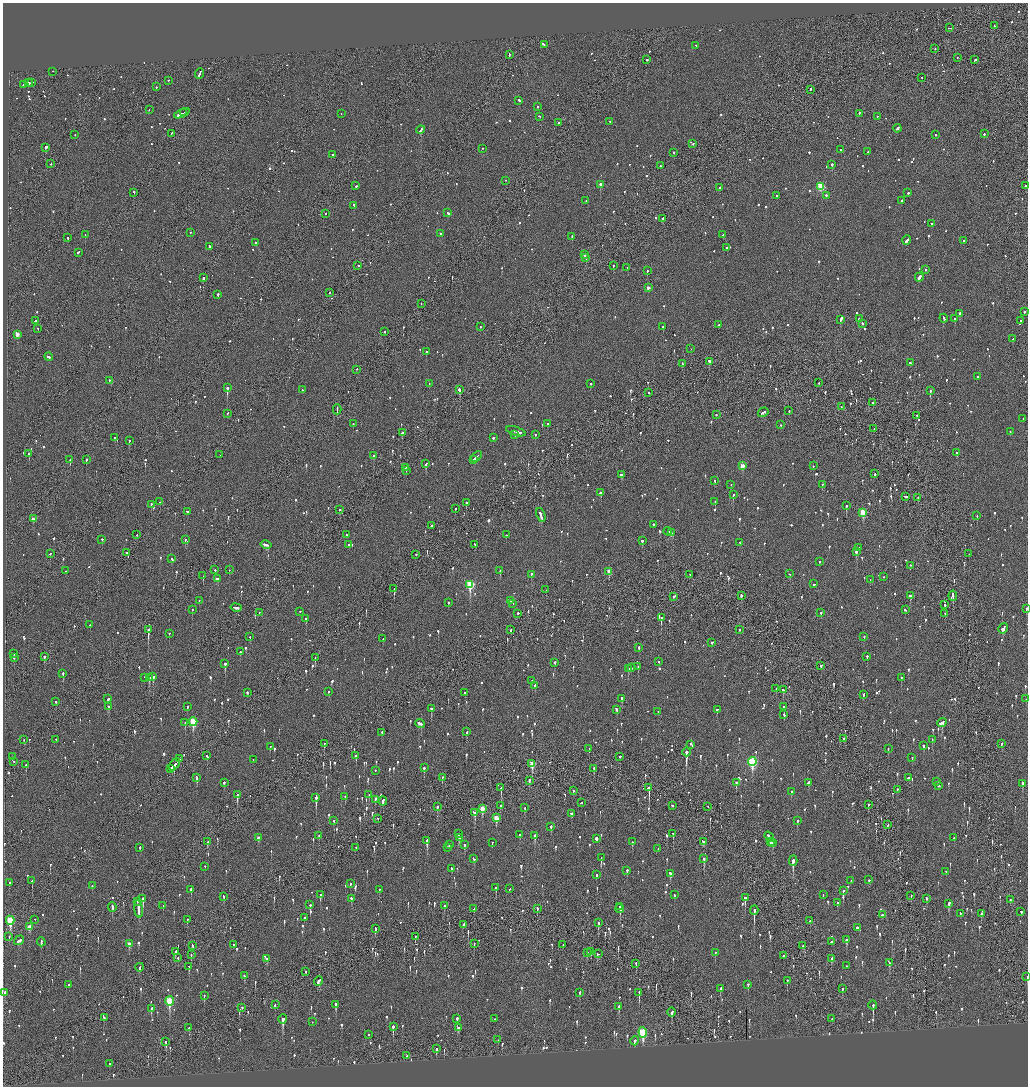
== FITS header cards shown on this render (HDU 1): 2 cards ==
NAXIS1  =                 2051
NAXIS2  =                 2168

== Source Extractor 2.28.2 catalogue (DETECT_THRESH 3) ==
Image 2051 x 2168 px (HDU 1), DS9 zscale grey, zoomed out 1/2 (1 PNG px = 2 x 2 image px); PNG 1030 x 1088 px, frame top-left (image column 2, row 2168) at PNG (3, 3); each listed source drawn as its Kron ellipse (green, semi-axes under 4 px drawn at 4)
Background -0.0883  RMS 0.077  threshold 0.231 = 3 sigma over >= 5 px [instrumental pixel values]
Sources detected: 1581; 64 cannot appear on this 1/2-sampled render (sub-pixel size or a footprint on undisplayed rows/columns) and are neither listed nor drawn; of the other 1517, the 500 brightest by FLUX_AUTO listed and drawn (1017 fainter detections omitted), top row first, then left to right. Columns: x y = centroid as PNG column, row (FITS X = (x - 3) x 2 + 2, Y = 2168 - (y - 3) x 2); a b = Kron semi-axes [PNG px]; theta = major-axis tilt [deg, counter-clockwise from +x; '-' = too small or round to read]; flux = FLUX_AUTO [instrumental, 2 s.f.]
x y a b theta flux
994 26 2 1 - 68
950 28 3 1 - 280
544 45 2 2 - 65
696 46 2 2 - 59
935 49 2 1 - 62
510 55 3 2 - 420
957 58 2 2 - 68
647 60 2 2 - 320
975 60 2 2 - 250
53 72 2 1 - 61
200 74 6 2 65 230
922 78 2 1 - 73
168 81 2 2 - 72
29 83 2 2 - 150
32 83 3 2 - 120
23 85 2 1 - 99
156 87 2 2 - 81
811 90 2 1 - 70
519 101 2 2 - 470
537 107 2 2 - 59
149 110 2 1 - 63
184 113 2 1 - 450
182 114 8 2 24 1200
341 114 2 2 - 66
859 114 3 2 - 120
539 117 3 2 - 73
877 117 2 2 - 63
609 122 2 2 - 63
559 123 2 2 - 85
897 129 4 2 - 210
421 130 4 2 - 420
171 134 3 2 - 210
984 134 2 2 - 450
75 135 2 2 - 60
935 135 2 2 - 180
693 144 2 2 - 61
46 148 2 2 - 3100
482 149 2 2 - 79
840 150 2 2 - 67
868 152 2 2 - 210
673 153 2 2 - 360
332 155 2 2 - 130
51 164 2 2 - 77
832 165 2 2 - 420
660 166 2 2 - 91
506 181 2 2 - 74
600 185 2 2 - 4100
356 186 2 2 - 110
1026 186 2 2 - 130
821 187 3 3 - 900
719 188 2 2 - 130
134 193 2 1 - 260
908 193 2 2 - 66
777 196 2 2 - 71
827 196 4 2 - 120
586 201 2 2 - 64
902 201 2 2 - 130
354 206 3 2 - 62
448 213 3 2 - 95
326 214 2 2 - 73
663 219 2 2 - 83
931 224 2 2 - 72
190 233 2 1 - 87
440 234 2 2 - 160
85 235 2 2 - 510
723 235 2 2 - 83
572 237 3 2 - 90
68 238 2 2 - 230
907 240 4 2 - 310
963 241 2 2 - 62
255 243 2 2 - 430
209 247 2 2 - 250
727 248 2 2 - 400
78 253 4 2 - 120
584 255 2 2 - 120
586 258 2 2 - 94
358 266 2 2 - 110
613 266 2 2 - 130
627 268 2 1 - 99
926 270 2 2 - 79
647 271 2 2 - 170
203 278 2 2 - 170
919 278 4 2 - 400
648 288 2 2 - 120
329 293 2 2 - 60
218 295 2 2 - 180
421 304 2 1 - 65
1024 312 2 2 - 170
959 314 3 2 - 170
859 319 2 2 - 78
944 319 4 2 - 150
955 319 2 2 - 180
841 320 4 2 - 440
36 321 3 2 - 81
1021 321 2 2 - 110
862 324 2 2 - 120
718 325 2 2 - 59
480 327 2 2 - 71
663 327 2 2 - 93
38 329 2 2 - 80
384 332 2 2 - 100
17 335 3 3 - 190
1013 339 2 2 - 64
691 349 2 2 - 64
426 352 2 2 - 190
49 357 4 2 - 180
709 362 2 2 - 420
910 363 3 2 - 130
682 364 2 1 - 87
357 370 2 2 - 61
977 377 2 2 - 60
109 381 2 2 - 63
819 383 2 1 - 130
429 384 2 2 - 73
591 384 2 2 - 100
227 388 2 2 - 1600
302 390 2 2 - 66
459 390 4 2 - 310
930 391 2 2 - 160
649 393 2 2 - 66
873 403 2 1 - 180
841 407 2 2 - 59
337 410 5 1 - 170
789 411 2 2 - 66
763 413 5 2 - 170
228 414 2 2 - 63
716 415 2 2 - 94
917 416 3 2 - 90
1023 419 2 2 - 76
353 424 2 2 - 59
547 424 2 2 - 75
781 425 2 2 - 82
874 429 2 1 - 60
516 432 10 2 -17 410
1010 432 2 2 - 65
402 433 2 2 - 110
515 435 2 2 - 59
535 435 2 2 - 120
115 438 2 2 - 67
493 438 2 2 - 68
129 441 2 2 - 110
957 453 3 2 - 120
29 454 2 2 - 420
220 455 2 1 - 90
373 456 2 2 - 92
477 457 6 2 48 160
70 460 2 2 - 140
86 460 2 2 - 340
474 460 2 2 - 64
426 464 3 2 - 460
742 466 3 3 - 200
813 466 2 2 - 94
405 468 3 2 - 110
406 471 2 1 - 76
875 474 2 2 - 140
622 475 2 2 - 210
715 481 2 2 - 65
731 485 2 2 - 69
822 485 2 2 - 110
600 493 3 2 - 250
733 495 2 2 - 220
905 497 4 2 - 140
918 498 2 2 - 65
160 502 2 2 - 88
715 502 2 2 - 150
466 503 2 2 - 230
151 505 3 2 - 90
846 506 3 2 - 200
455 509 2 2 - 78
340 510 2 2 - 64
187 512 3 2 - 110
863 513 4 3 - 560
541 516 7 2 -70 310
977 516 2 2 - 83
33 519 3 2 - 120
653 525 2 2 - 82
431 526 2 2 - 70
668 532 4 2 - 140
671 533 4 2 - 170
137 535 2 1 - 110
347 535 2 2 - 70
506 535 2 2 - 64
102 540 2 2 - 80
185 540 2 1 - 160
642 541 3 2 - 190
740 543 2 2 - 82
266 545 5 2 - 130
348 545 2 2 - 70
475 545 3 2 - 110
859 548 2 2 - 65
856 552 3 2 - 200
127 553 2 1 - 63
50 554 2 2 - 350
969 554 2 1 - 69
416 555 2 2 - 210
172 559 3 2 - 84
819 562 2 2 - 300
911 566 2 2 - 75
215 570 2 2 - 67
229 570 2 2 - 150
66 571 2 2 - 71
500 571 2 2 - 230
609 572 3 2 - 190
790 574 2 2 - 110
531 575 2 2 - 190
690 575 2 2 - 77
203 576 2 1 - 170
884 577 2 2 - 80
217 579 3 2 - 120
870 580 2 2 - 66
814 584 2 2 - 94
470 585 4 3 - 1200
394 589 2 1 - 180
546 590 2 1 - 110
741 596 2 2 - 470
910 596 2 2 - 260
953 596 5 2 - 190
674 597 3 2 - 220
199 601 2 2 - 94
510 601 4 2 - 160
448 603 2 2 - 59
512 604 3 2 - 100
945 605 3 2 - 390
236 608 5 2 - 190
1026 609 2 2 - 180
192 610 2 2 - 71
905 610 3 2 - 75
300 612 2 2 - 140
259 613 2 1 - 61
821 613 2 2 - 180
518 614 2 2 - 220
945 614 2 1 - 70
661 618 3 2 - 590
306 619 2 2 - 490
90 625 2 2 - 120
1003 629 5 2 - 220
148 630 3 2 - 1500
511 630 3 2 - 70
739 630 2 1 - 63
169 634 2 2 - 160
250 637 2 2 - 88
864 637 2 2 - 64
383 639 2 2 - 77
712 643 3 2 - 100
639 648 2 2 - 110
240 652 2 2 - 160
14 654 3 2 - 83
44 657 3 2 - 230
867 657 2 2 - 130
14 658 3 2 - 91
315 658 2 1 - 87
659 662 2 2 - 63
555 663 2 2 - 120
225 664 3 2 - 430
821 666 2 2 - 92
638 667 2 2 - 110
631 668 2 2 - 61
628 669 3 2 - 150
63 674 3 2 - 190
153 677 3 2 - 250
145 678 2 2 - 67
149 678 4 3 - 200
901 678 2 2 - 120
532 681 2 2 - 63
535 686 3 2 - 72
776 689 2 2 - 60
783 690 3 2 - 110
329 692 2 2 - 76
247 693 2 2 - 71
465 693 2 2 - 78
863 695 3 2 - 140
108 699 3 2 - 140
622 699 2 2 - 310
1026 699 2 2 - 74
56 702 2 2 - 66
109 707 2 2 - 120
187 707 2 2 - 60
784 707 2 2 - 200
431 709 3 2 - 350
616 710 4 2 - 110
717 710 2 2 - 86
658 712 2 2 - 63
784 715 3 2 - 81
193 722 4 3 - 870
185 723 2 2 - 380
942 723 4 3 - 300
420 724 5 2 - 210
467 732 3 2 - 110
382 733 3 1 - 77
843 739 2 1 - 170
24 740 2 1 - 230
56 740 2 1 - 70
932 740 3 2 - 83
324 744 2 2 - 110
1002 744 2 2 - 110
691 745 4 2 - 100
923 746 2 2 - 140
270 747 2 2 - 94
589 749 2 2 - 62
888 749 2 2 - 83
686 752 4 2 - 2200
207 756 3 2 - 100
356 756 3 2 - 120
13 757 3 2 - 78
620 757 2 2 - 210
912 758 2 2 - 85
180 759 2 2 - 140
253 760 2 2 - 68
14 762 2 1 - 350
752 762 4 3 - 1700
532 764 4 3 - 330
26 765 2 2 - 76
174 765 7 2 48 700
424 768 2 2 - 380
170 769 3 1 - 80
594 769 3 2 - 76
375 771 2 2 - 69
196 778 4 2 - 310
442 778 2 2 - 110
908 778 2 2 - 75
529 781 3 2 - 140
808 782 3 2 - 60
937 782 2 2 - 130
224 783 2 2 - 270
736 783 2 2 - 290
1022 784 4 2 - 210
938 786 2 2 - 110
501 788 3 1 - 170
649 788 3 2 - 980
897 790 2 2 - 80
573 791 2 1 - 110
792 792 2 2 - 110
237 795 3 2 - 240
369 795 2 2 - 66
345 797 2 2 - 130
316 798 3 2 - 980
375 800 4 2 - 84
383 801 4 2 - 120
581 803 2 2 - 87
868 805 2 2 - 79
500 806 2 1 - 80
672 806 2 2 - 67
437 807 3 2 - 290
708 807 2 1 - 69
525 808 2 2 - 80
482 809 4 3 - 300
474 813 3 2 - 420
571 814 2 2 - 82
496 818 3 3 - 380
378 819 2 2 - 63
334 821 3 2 - 66
797 821 3 2 - 94
888 825 2 2 - 62
551 827 3 2 - 97
458 834 2 2 - 100
673 834 3 2 - 88
520 835 3 2 - 94
319 836 2 1 - 120
535 836 3 2 - 180
769 837 6 2 -53 280
258 838 3 2 - 87
459 838 3 2 - 180
954 838 2 2 - 130
596 839 2 2 - 640
427 841 3 2 - 380
208 842 3 2 - 110
632 842 3 2 - 100
703 842 3 2 - 110
770 842 2 2 - 100
492 843 2 2 - 61
773 843 3 2 - 87
449 845 2 2 - 580
464 845 3 2 - 280
140 848 2 2 - 64
356 848 2 2 - 84
447 848 2 2 - 83
658 849 2 2 - 98
601 858 4 2 - 240
474 859 3 2 - 60
704 859 3 2 - 220
793 861 5 2 - 520
205 867 2 2 - 97
452 869 3 2 - 80
627 871 2 2 - 280
946 872 2 2 - 65
670 874 4 2 - 230
596 875 2 2 - 330
869 880 2 2 - 73
32 881 2 2 - 71
851 881 2 2 - 180
9 883 2 1 - 380
350 884 3 2 - 60
92 886 3 2 - 73
496 888 3 2 - 130
510 889 3 2 - 100
191 890 2 2 - 590
379 890 2 2 - 64
843 891 2 2 - 100
320 895 3 2 - 310
674 895 3 2 - 100
823 895 2 2 - 72
911 896 3 2 - 80
224 897 3 2 - 130
745 898 3 2 - 510
143 899 3 1 - 370
351 899 3 2 - 62
926 899 3 2 - 130
1010 900 2 2 - 110
137 902 2 1 - 100
837 903 2 2 - 64
949 904 3 2 - 240
310 905 2 2 - 150
163 906 2 2 - 120
444 906 2 2 - 560
620 907 2 1 - 65
112 908 5 2 - 420
139 909 8 2 -83 490
474 909 2 2 - 220
537 909 3 2 - 81
620 909 4 2 - 430
754 910 4 2 - 820
1021 912 3 2 - 80
960 914 2 2 - 66
981 914 2 2 - 72
882 915 2 2 - 87
304 918 2 2 - 260
35 920 2 2 - 63
187 920 2 2 - 88
10 921 4 3 - 940
810 921 2 2 - 82
598 923 4 2 - 240
464 925 3 1 - 630
29 927 3 2 - 140
857 928 2 2 - 280
375 929 3 2 - 250
9 937 2 1 - 60
415 937 2 1 - 270
846 940 4 2 - 180
19 941 5 2 - 140
41 942 4 2 - 170
832 942 4 2 - 390
129 944 3 2 - 150
474 944 2 2 - 65
234 945 2 1 - 200
563 945 3 1 - 100
193 946 2 2 - 130
803 946 3 1 - 100
175 952 3 2 - 73
591 952 3 2 - 110
587 953 3 2 - 170
715 953 2 2 - 79
598 954 3 2 - 210
191 955 2 2 - 59
784 956 2 2 - 67
178 958 2 1 - 110
267 959 3 2 - 84
832 959 4 2 - 100
889 963 3 2 - 83
636 964 2 1 - 63
847 966 2 1 - 80
189 967 3 2 - 130
140 968 4 1 - 370
306 972 3 1 - 77
244 976 3 2 - 84
1027 977 3 2 - 77
318 981 5 2 - 230
787 981 3 2 - 220
69 985 3 2 - 65
748 985 3 2 - 150
720 989 3 2 - 110
842 989 4 2 - 59
5 993 3 2 - 120
580 993 3 2 - 94
639 993 4 1 - 240
204 996 3 2 - 64
169 1001 5 3 - 780
275 1005 3 2 - 65
336 1005 4 2 - 230
873 1005 4 2 - 500
619 1007 4 2 - 130
242 1008 2 2 - 100
151 1009 4 2 - 120
672 1013 5 2 - 370
104 1018 2 2 - 75
457 1019 4 2 - 280
494 1019 2 2 - 61
832 1019 2 1 - 84
283 1020 4 2 - 510
312 1022 2 2 - 100
393 1027 4 2 - 280
189 1028 2 2 - 100
458 1028 3 2 - 150
643 1033 5 3 - 1100
369 1035 2 2 - 61
498 1040 3 1 - 60
634 1041 4 2 - 86
166 1042 2 2 - 110
436 1049 3 2 - 200
407 1056 2 1 - 63
109 1064 2 2 - 120
At the frame edge (FLAGS 8, measured only in part): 2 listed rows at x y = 1026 609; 1027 977
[1017 fainter detections neither listed nor drawn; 64 sub-pixel or undisplayed-footprint detections neither listed nor drawn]